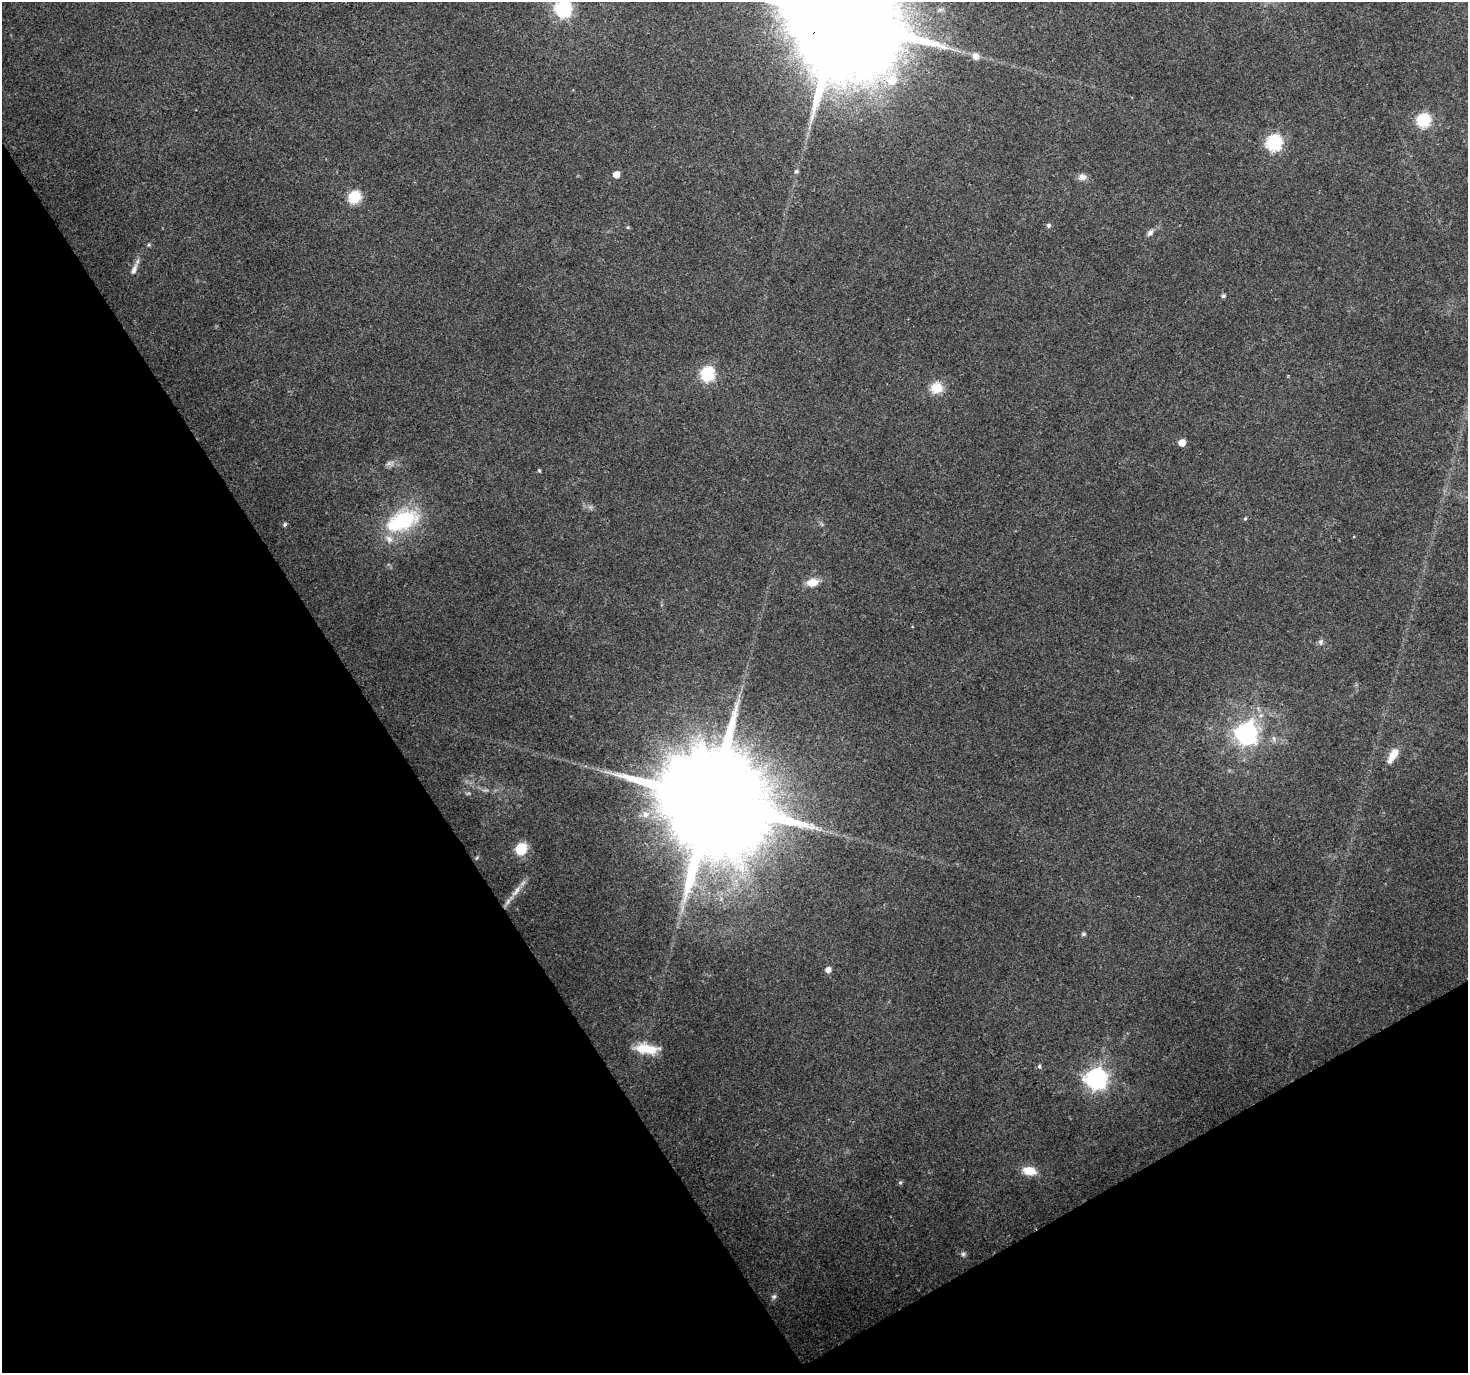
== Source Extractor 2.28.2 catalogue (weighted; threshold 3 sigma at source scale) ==
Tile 14 of 4 x 4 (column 2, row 4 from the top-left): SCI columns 1467-2932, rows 115-1485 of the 5868 x 5773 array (HDU 1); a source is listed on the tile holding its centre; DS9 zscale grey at full resolution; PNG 1470 x 1375 px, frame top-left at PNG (2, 2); no overlay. Shown black and unused: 31% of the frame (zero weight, under 2 of 3 exposures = <1% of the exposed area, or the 3 px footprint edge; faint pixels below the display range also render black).
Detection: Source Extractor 2.28.2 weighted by HDU 2 'WHT'; one run over the whole footprint, this tile lists its part. Background 0.0715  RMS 0.0085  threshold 0.0383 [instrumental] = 3 sigma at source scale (4.5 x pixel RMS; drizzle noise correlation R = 1.50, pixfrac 1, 0.0396/0.0396 arcsec/px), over >= 5 px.
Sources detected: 44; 1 too faint to see at this stretch — not listed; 1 inside a brighter listed object's ellipse — not listed separately; the other 42 listed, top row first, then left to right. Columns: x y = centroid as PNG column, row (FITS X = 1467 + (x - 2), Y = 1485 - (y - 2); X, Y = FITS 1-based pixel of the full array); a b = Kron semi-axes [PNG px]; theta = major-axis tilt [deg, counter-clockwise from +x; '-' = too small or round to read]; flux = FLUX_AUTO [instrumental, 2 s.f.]
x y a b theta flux
563 9 7 6 - 260
840 18 45 26 28 37000
975 56 6 6 - 7.3
1423 120 7 6 - 130
1274 143 7 7 - 200
796 171 6 5 - 1.4
616 175 5 5 - 8.5
1082 177 11 9 -6 4.5
354 197 6 6 - 94
1049 225 6 6 - 1.8
628 227 5 4 - 1.1
1150 232 10 6 54 3.6
149 245 5 5 - 1.2
134 269 18 7 72 6.1
1223 296 5 4 - 2
707 374 7 6 - 140
936 388 14 12 22 16
1182 442 5 5 - 14
390 463 14 5 18 3.5
539 471 4 3 - 1.2
1245 519 5 4 - 1.1
403 521 39 20 23 75
285 524 5 5 - 1.8
1354 536 3 2 - 0.72
812 582 15 9 11 10
1321 642 9 7 75 2.7
1247 734 9 8 - 390
1393 755 20 8 58 13
713 799 41 25 29 34000
645 814 10 9 - 5.8
521 849 6 6 - 78
476 858 6 3 70 0.95
516 891 23 7 53 8.8
1083 934 5 5 - 1.8
828 970 5 5 - 5.8
647 1049 28 11 -7 21
1039 1066 6 5 - 1.6
1096 1079 8 8 - 520
1029 1171 15 9 -11 15
900 1182 5 5 - 1.4
963 1254 7 6 - 2.1
774 1297 7 7 - 2.3
Overlapping masked pixels (flux is a lower limit): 1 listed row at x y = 840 18
Isophote crosses this tile's border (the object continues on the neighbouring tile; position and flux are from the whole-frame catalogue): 2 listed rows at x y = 563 9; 840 18